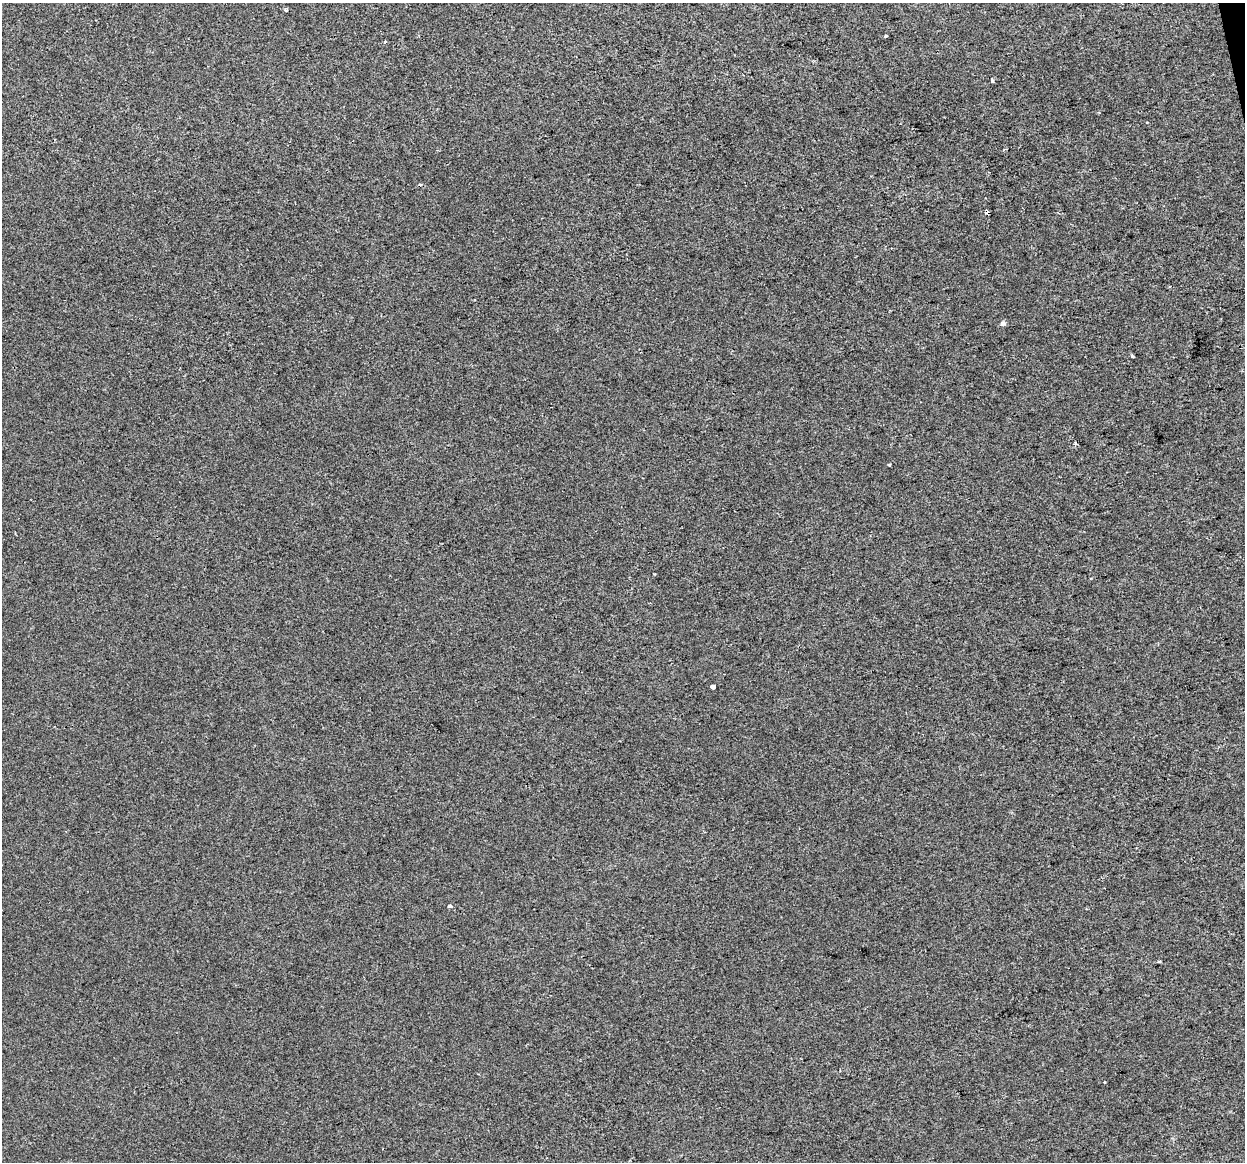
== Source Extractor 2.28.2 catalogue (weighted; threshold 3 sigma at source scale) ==
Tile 10 of 4 x 4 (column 2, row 3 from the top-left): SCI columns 1244-2486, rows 1241-2400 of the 4972 x 4754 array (HDU 1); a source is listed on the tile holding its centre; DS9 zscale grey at full resolution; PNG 1247 x 1164 px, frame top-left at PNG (2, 3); no overlay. Shown black and unused: <1% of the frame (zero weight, under 2 of 3 exposures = <1% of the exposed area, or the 3 px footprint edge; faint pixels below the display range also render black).
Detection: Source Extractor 2.28.2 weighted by HDU 2 'WHT'; one run over the whole footprint, this tile lists its part. Background 1.36e-04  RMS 0.0057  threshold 0.0254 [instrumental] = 3 sigma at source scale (4.5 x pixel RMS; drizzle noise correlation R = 1.50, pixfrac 1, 0.0396/0.0396 arcsec/px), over >= 5 px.
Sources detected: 14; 1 cosmic-ray / hot-pixel residue — not listed; the other 13 listed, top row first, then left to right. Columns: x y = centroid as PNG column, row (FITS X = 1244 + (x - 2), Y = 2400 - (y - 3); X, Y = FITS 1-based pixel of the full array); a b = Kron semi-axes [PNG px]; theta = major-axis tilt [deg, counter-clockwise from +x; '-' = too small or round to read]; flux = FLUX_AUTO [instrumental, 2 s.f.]
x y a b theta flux
286 10 4 3 - 1.5
886 36 3 2 - 0.7
385 41 3 3 - 2.6
992 81 4 3 - 2
1147 122 3 3 - 3.3
987 212 5 3 - 2.8
1003 323 6 6 - 1.8
1132 355 3 3 - 2.8
1075 443 4 3 - 0.8
889 465 3 2 - 0.63
712 686 4 3 - 34
450 906 4 3 - 3.1
1159 961 3 3 - 1.3
Overlapping masked pixels (flux is a lower limit): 1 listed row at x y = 987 212